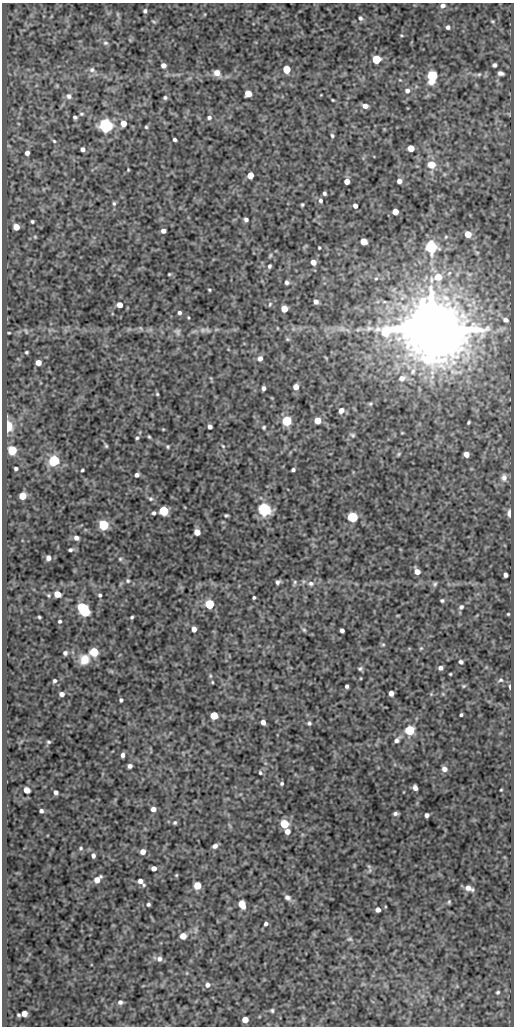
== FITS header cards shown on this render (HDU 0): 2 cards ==
NAXIS1  =                  512
NAXIS2  =                 1024

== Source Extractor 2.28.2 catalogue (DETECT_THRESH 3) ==
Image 512 x 1024 px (HDU 0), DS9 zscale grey, 1 PNG px = 1 image px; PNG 516 x 1028 px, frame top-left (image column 1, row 1024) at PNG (2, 3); no overlay
Background 86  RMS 0.52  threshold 1.56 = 3 sigma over >= 5 px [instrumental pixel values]
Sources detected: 219; all 219 listed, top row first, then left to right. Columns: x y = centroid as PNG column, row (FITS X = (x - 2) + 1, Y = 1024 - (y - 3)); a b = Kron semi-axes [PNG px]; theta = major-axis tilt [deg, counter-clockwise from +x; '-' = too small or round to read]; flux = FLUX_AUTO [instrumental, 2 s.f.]
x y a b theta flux
443 6 6 5 - 130
145 11 4 4 - 73
118 14 6 4 -89 52
360 18 6 5 - 81
492 21 5 3 - 33
154 22 6 4 -30 43
448 27 4 4 - 89
401 35 5 3 - 33
105 43 8 6 -1 83
376 59 5 5 - 1600
163 65 5 4 - 140
494 65 4 4 - 76
286 69 5 5 - 1000
92 70 9 8 - 140
217 73 6 6 - 300
501 73 6 4 -8 110
479 74 5 5 - 53
432 76 7 5 84 3100
407 91 6 6 - 110
248 93 5 5 - 460
69 96 8 7 - 150
165 98 5 4 - 64
333 100 3 2 - 29
365 106 6 4 -15 170
81 114 6 5 - 56
75 117 4 3 - 68
209 117 6 5 - 77
123 123 6 5 - 340
105 126 6 6 - 8700
146 127 4 4 - 43
332 135 5 3 - 52
174 140 4 3 - 67
54 141 4 4 - 40
411 148 5 5 - 430
83 149 4 4 - 110
27 153 5 4 - 120
431 165 10 9 - 410
128 170 3 2 - 30
250 175 5 5 - 420
347 181 5 4 - 260
399 181 5 5 - 140
324 193 4 3 - 65
320 200 6 5 - 81
114 203 6 4 77 60
302 205 3 3 - 47
355 206 4 4 - 140
395 212 5 5 - 320
246 219 4 4 - 87
32 221 3 3 - 53
16 227 5 5 - 390
163 231 4 4 - 140
468 234 6 5 - 440
35 237 5 4 - 35
446 237 6 4 46 47
363 241 5 5 - 380
431 247 9 8 - 1600
319 248 3 2 - 37
270 256 7 4 63 47
313 262 5 5 - 210
269 266 5 4 - 69
169 274 3 2 - 35
438 277 8 7 - 540
376 278 5 4 - 45
287 282 5 5 - 78
209 290 3 2 - 36
316 302 5 4 - 130
270 304 7 4 61 53
120 305 5 4 - 270
284 309 5 5 - 490
179 313 4 4 - 79
506 320 5 3 - 74
277 328 5 3 - 26
342 329 9 7 0 150
431 329 18 15 -9 310000
203 330 11 7 11 150
26 331 7 3 -67 47
178 332 9 7 -62 110
9 333 4 2 - 31
287 339 6 5 - 49
26 352 3 3 - 44
260 358 6 6 - 150
326 358 5 3 - 31
38 363 5 4 - 300
413 371 11 7 60 210
402 378 9 8 - 200
296 387 5 4 - 270
263 388 4 3 - 89
157 394 4 4 - 39
370 404 5 4 - 45
341 410 6 5 - 190
317 420 5 5 - 500
287 421 5 5 - 2300
468 422 4 3 - 44
8 426 6 4 -88 3500
210 427 4 4 - 120
264 427 4 3 - 46
163 429 5 3 - 29
402 433 5 3 - 30
352 435 7 5 -27 64
149 437 4 3 - 38
137 438 4 4 - 49
106 446 5 4 - 47
168 446 4 3 - 43
223 446 6 3 -45 40
12 450 5 5 - 1600
399 454 6 5 - 48
466 454 5 4 - 220
54 460 6 5 - 3300
16 468 4 3 - 73
82 470 3 3 - 43
293 470 4 3 - 72
137 475 4 4 - 100
504 477 9 8 - 170
22 496 5 5 - 790
151 499 6 5 - 66
264 509 6 6 - 7200
164 511 5 5 - 2200
154 513 4 4 - 71
510 513 5 3 - 340
226 515 4 3 - 50
352 517 5 5 - 2700
103 525 5 5 - 2600
197 532 5 5 - 350
76 538 6 5 - 150
70 550 5 3 - 64
48 558 5 5 - 160
120 559 5 5 - 53
417 571 6 5 - 240
505 575 4 4 - 110
128 581 6 5 - 68
278 582 6 4 46 89
295 582 7 5 63 58
311 583 8 6 -15 120
435 584 8 5 58 62
57 594 5 5 - 460
49 595 6 5 - 51
100 595 4 4 - 60
254 597 3 3 - 47
442 600 4 3 - 50
209 604 5 5 - 2000
82 607 5 5 - 1900
461 607 7 5 45 79
85 611 6 5 - 3500
508 614 3 3 - 33
39 617 3 3 - 42
132 617 4 3 - 49
60 621 4 3 - 55
194 629 5 4 - 230
304 630 6 5 - 53
342 630 4 4 - 100
383 644 6 4 0 46
421 648 5 4 - 38
94 652 5 5 - 1400
65 653 5 5 - 93
85 659 12 10 54 460
461 662 4 4 - 84
440 668 5 4 - 110
360 669 6 5 - 63
450 674 3 2 - 32
501 680 7 5 3 65
55 681 4 4 - 68
212 682 3 3 - 30
347 686 4 3 - 76
464 686 5 4 - 40
510 687 4 3 - 67
391 693 5 4 - 170
62 694 4 4 - 140
431 694 4 4 - 38
121 700 4 3 - 61
214 715 5 5 - 900
461 715 3 3 - 50
263 722 5 4 - 200
309 723 5 4 - 62
409 730 5 5 - 2500
397 740 7 5 45 120
48 742 5 4 - 53
123 755 5 3 - 110
130 766 4 4 - 110
444 769 6 6 - 160
260 773 5 4 - 47
282 783 5 4 - 56
415 788 5 4 - 160
27 790 5 5 - 420
501 790 3 2 - 30
56 792 4 4 - 120
153 809 5 4 - 170
41 811 4 4 - 86
395 813 5 3 - 84
427 815 4 4 - 110
175 822 5 5 - 57
284 824 5 5 - 1500
287 832 5 4 - 250
215 846 5 4 - 120
81 848 5 4 - 47
143 852 5 5 - 210
93 856 5 4 - 110
369 866 7 5 -30 64
154 868 5 4 - 180
176 875 5 4 - 39
97 880 7 5 44 360
141 882 8 5 -46 180
197 885 5 5 - 790
469 888 8 5 -21 200
287 898 9 6 -36 120
449 902 6 4 70 47
148 904 4 3 - 69
242 904 6 5 - 670
378 910 4 4 - 170
266 924 4 4 - 82
183 936 5 5 - 440
350 939 7 5 13 59
159 959 7 7 - 140
207 985 6 6 - 150
498 992 5 4 - 52
120 1002 6 5 - 99
272 1010 5 5 - 58
24 1013 5 4 - 300
19 1015 4 3 - 45
245 1020 5 5 - 440
At the frame edge (FLAGS 8, measured only in part): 1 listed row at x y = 443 6